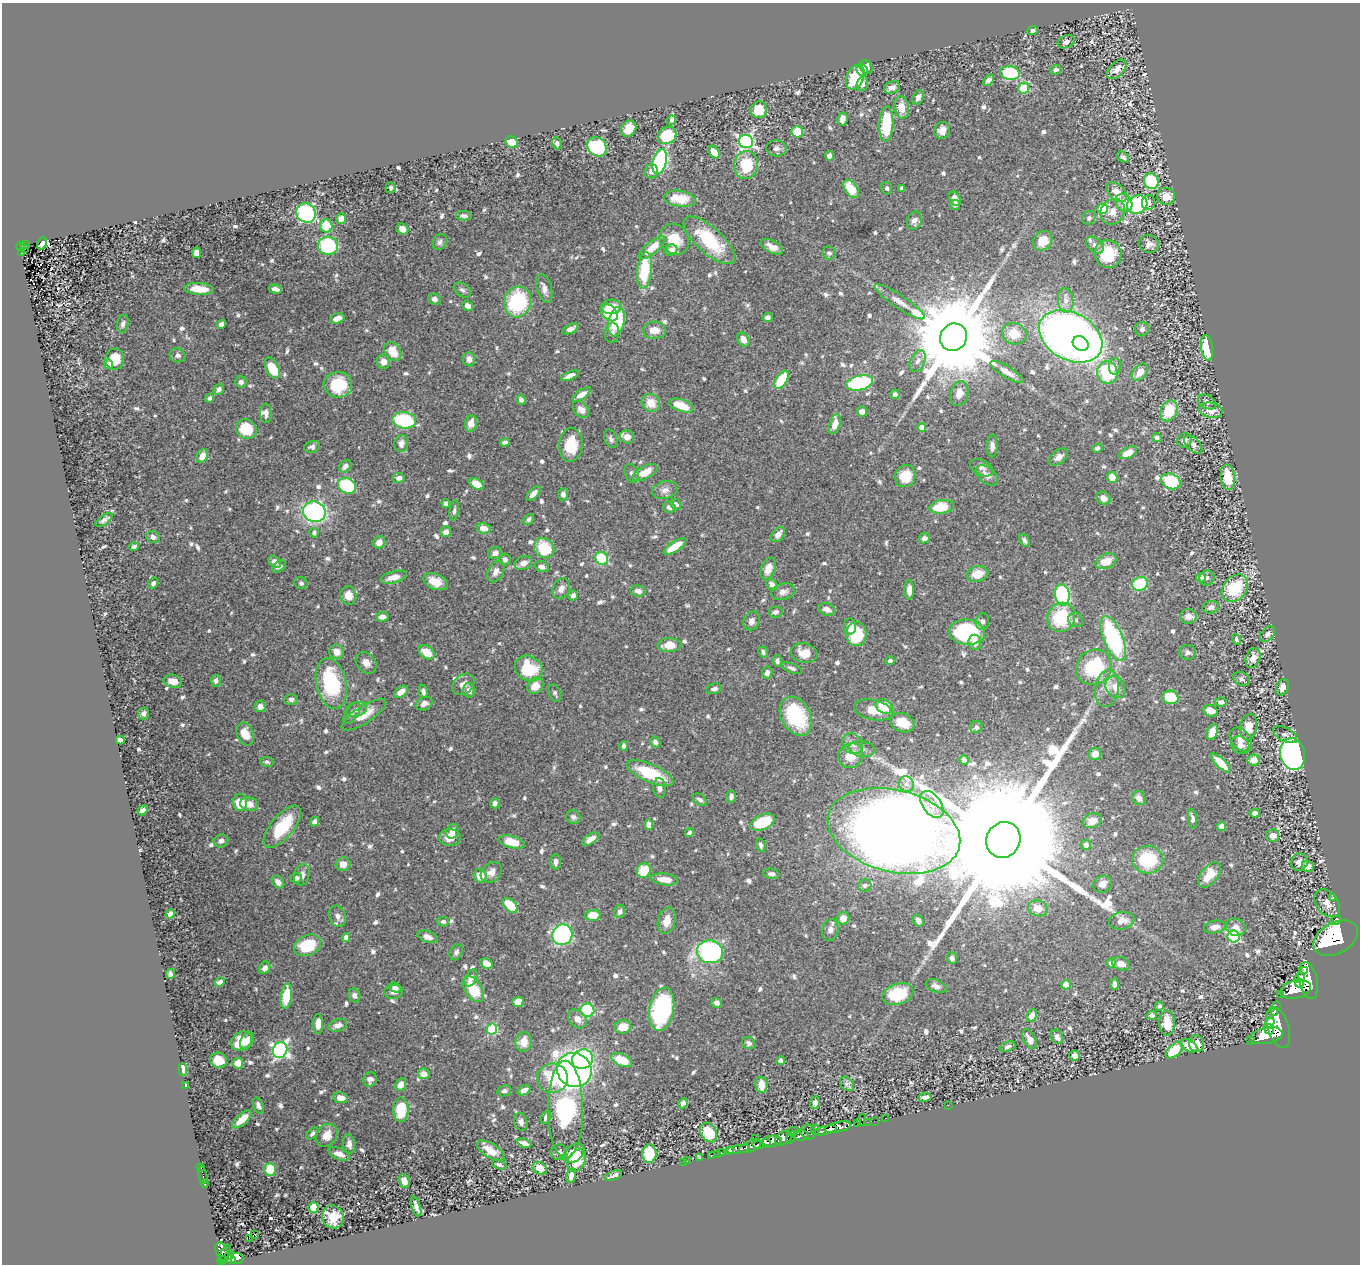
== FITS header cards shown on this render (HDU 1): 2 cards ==
NAXIS1  =                 1358
NAXIS2  =                 1262

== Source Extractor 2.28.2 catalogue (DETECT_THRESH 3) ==
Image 1358 x 1262 px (HDU 1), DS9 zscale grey, 1 PNG px = 1 image px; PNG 1362 x 1266 px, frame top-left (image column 1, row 1262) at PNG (2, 3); each listed source drawn as its Kron ellipse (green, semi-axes under 4 px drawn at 4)
Background 0.456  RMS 0.0099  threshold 0.0298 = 3 sigma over >= 5 px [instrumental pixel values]
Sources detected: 825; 1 with non-positive FLUX_AUTO (blend fragments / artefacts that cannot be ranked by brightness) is neither listed nor drawn; of the other 824, the 500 brightest by FLUX_AUTO listed and drawn (324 fainter detections omitted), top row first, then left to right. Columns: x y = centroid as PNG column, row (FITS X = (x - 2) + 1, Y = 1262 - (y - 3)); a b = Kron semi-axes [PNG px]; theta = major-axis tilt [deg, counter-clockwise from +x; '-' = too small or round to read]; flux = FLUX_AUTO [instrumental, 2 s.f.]
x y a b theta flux
1033 30 5 4 - 1.9
1066 42 9 6 24 2.7
866 67 7 6 - 7
1117 69 12 7 45 6.4
862 70 6 5 - 3.4
1056 70 5 4 - 2.2
1010 73 10 7 -7 52
855 77 13 8 67 29
988 80 6 4 51 3
862 84 7 5 71 3
892 88 8 6 18 4
1024 88 6 5 - 38
918 97 8 5 66 3.3
901 107 11 7 -80 8.5
759 110 8 8 - 17
842 119 6 5 - 4
672 120 4 4 - 2
886 124 18 7 88 39
628 129 9 7 49 12
942 130 8 7 - 5.9
797 132 6 5 - 24
667 135 9 8 - 34
746 141 7 6 - 170
512 142 6 5 - 20
557 143 6 4 -68 2.2
597 147 10 9 - 53
776 148 10 8 -2 2.7
714 152 7 5 -53 9.4
830 156 4 4 - 4
1123 157 7 5 -37 1.8
660 162 13 6 74 90
746 165 14 12 83 25
651 171 7 6 - 3.5
1151 181 8 7 - 48
391 188 5 5 - 1.9
887 188 6 5 - 1.8
902 188 4 4 - 1.9
851 189 10 6 -54 18
1117 192 12 7 -45 7.5
1166 196 9 8 - 7.9
680 199 16 8 -8 16
955 199 7 5 -62 4.2
1148 202 7 6 - 3.4
1124 203 9 7 -53 10
1137 204 10 8 25 75
955 205 5 5 - 2
1102 209 5 5 - 49
1113 212 13 12 - 6.6
306 213 10 9 - 110
464 216 8 5 -2 2.8
1089 218 7 6 - 1.9
341 219 5 5 - 7.3
914 221 9 7 68 3.5
326 226 6 6 - 18
402 229 6 5 - 5.1
674 239 16 14 -54 16
709 240 32 13 -42 39
1043 241 10 9 - 11
440 242 8 6 60 2.5
42 243 6 4 66 3.3
1149 244 10 9 - 4.2
25 245 4 2 - 19
1095 245 10 7 -43 3
21 246 4 3 - 57
328 246 10 9 - 45
772 247 12 6 -28 6.8
652 248 16 6 40 12
24 249 3 3 - 11
671 250 7 5 27 6.2
21 252 3 2 - 5.8
197 253 5 4 - 6.7
829 253 7 6 - 2.1
1108 254 14 13 - 24
645 270 18 7 84 36
544 288 15 7 -74 4.7
199 289 15 6 -4 16
275 289 7 4 -12 3.5
462 290 9 6 -35 2.5
435 299 6 5 - 2.7
1066 300 12 7 -83 4.7
518 302 15 13 74 56
899 302 30 6 -34 8.2
467 306 6 5 - 3.4
611 307 10 7 2 10
609 313 10 7 -41 29
768 317 5 4 - 2.7
337 318 7 5 16 6.3
616 322 15 8 78 37
123 324 9 5 78 2.6
221 324 5 4 - 3.7
570 329 8 4 25 3.2
1142 329 7 7 - 2.7
654 330 12 8 -1 7.4
612 333 10 7 86 2.9
1014 334 12 10 -21 14
1071 336 34 23 -28 590
954 337 14 13 - 17000
743 340 7 5 -58 5.6
1081 344 8 7 - 57
1207 348 13 6 -81 24
393 351 10 7 -53 12
177 355 8 7 - 2.8
115 359 11 9 84 17
469 359 7 6 - 4
918 361 12 7 67 3.8
383 362 7 6 - 4.4
108 364 4 4 - 7.6
1115 366 8 6 85 2.5
272 368 11 6 -62 20
1007 372 19 5 -31 5.1
1107 372 11 10 - 37
1140 372 10 6 51 8.4
570 376 9 4 24 5.4
781 380 10 5 55 28
241 382 6 5 - 2.2
859 383 14 7 13 71
338 385 14 13 - 35
219 389 6 5 - 2.8
959 393 13 9 76 7.2
895 394 5 4 - 2.2
581 395 10 4 35 5
210 398 5 4 - 1.9
521 400 5 5 - 2.3
1207 402 10 6 -29 2.4
651 403 9 8 - 9.6
681 405 13 6 -20 13
581 409 10 7 -49 4.5
1211 410 12 7 -11 7
862 411 5 5 - 4
1169 411 11 8 67 22
266 413 10 6 -86 3.1
404 420 12 8 -7 62
471 423 8 6 75 5.9
835 424 10 5 72 7.8
922 427 4 4 - 11
246 429 11 9 -33 26
627 437 7 6 - 4.7
1157 438 5 4 - 2.2
611 439 9 6 -69 2.2
1184 440 7 6 - 2.8
505 442 5 3 - 2
401 444 8 7 - 4.6
1193 444 11 6 -45 3.1
571 445 17 11 85 19
992 446 11 5 88 3.2
312 447 8 5 14 2.1
1097 448 5 4 - 1.8
1128 453 9 5 26 7.9
202 456 7 5 65 6.9
1058 457 11 6 37 3.9
345 466 7 5 44 2.7
982 468 12 7 -28 2.7
645 472 13 6 28 12
631 473 10 6 -71 2.1
987 475 13 8 -40 4.5
905 476 11 10 - 14
1112 477 5 5 - 7.5
1228 477 13 7 -84 20
399 478 6 5 - 3.6
1171 481 10 7 -20 50
477 484 7 5 -30 12
347 486 9 7 -27 63
665 490 13 8 14 4.4
533 493 9 4 48 4.3
563 494 6 5 - 2.9
1104 498 7 6 - 4.1
446 503 4 4 - 2
676 504 6 5 - 3.4
669 507 6 5 - 3.2
942 507 12 7 7 18
454 511 10 4 83 2.1
314 512 11 10 - 130
529 519 6 5 - 1.9
104 520 10 4 35 2.2
484 528 7 5 -9 7
446 532 6 5 - 3.8
314 533 5 4 - 2.1
778 535 8 5 49 4.7
153 537 7 5 -34 2.3
924 538 5 5 - 3.2
1025 541 7 4 -58 2.2
379 542 6 5 - 4.5
675 546 13 5 33 16
134 547 5 4 - 2
544 548 11 9 -45 28
495 553 7 6 - 3
505 559 6 5 - 2.5
602 559 7 6 - 44
1106 561 11 7 21 11
275 562 7 5 -48 3.1
523 563 9 6 23 4.4
279 566 8 5 36 2.6
542 567 7 5 -17 2.3
768 569 11 7 68 7.5
496 572 11 7 61 4.6
977 574 11 8 12 11
393 577 13 6 14 6.3
1201 578 5 4 - 14
1207 578 7 7 - 2.1
435 582 12 8 -21 11
153 583 6 4 58 2.2
301 583 6 6 - 2.1
772 584 6 5 - 2.8
1140 584 8 7 - 25
1235 588 15 11 50 36
561 589 11 8 66 4.1
909 590 9 4 -89 4.9
638 591 7 5 -9 3.4
783 592 12 8 14 4
573 595 5 4 - 2.5
1062 595 11 7 -80 95
348 596 9 8 - 7.7
1211 607 8 6 14 3.4
827 609 8 6 -18 4.4
776 612 7 5 6 2.3
1188 616 8 7 - 4
382 617 6 5 - 4.1
1061 617 15 13 58 34
1076 620 8 7 - 2.1
752 621 9 8 - 3.4
982 621 8 7 - 2.2
850 626 8 6 -89 7
967 632 18 12 -5 72
856 634 12 10 90 28
1268 634 9 6 48 3.3
1113 638 24 9 -68 89
1236 640 6 4 -73 1.8
975 642 7 6 - 4.8
670 645 12 7 1 12
337 652 7 7 - 6
427 652 9 6 -35 11
763 652 6 4 -64 1.9
1188 652 8 7 - 2.2
804 653 13 10 -13 9
1253 658 10 7 70 6.3
777 661 6 4 -87 2.3
890 661 5 4 - 1.8
366 663 12 9 -47 4.6
1094 667 18 17 - 42
529 668 14 12 -31 32
792 668 11 4 -22 2.1
767 673 6 5 - 2.4
1242 679 9 6 -28 2.7
173 681 9 6 -12 6.4
216 681 6 5 - 2.5
331 683 26 15 -78 56
463 684 12 9 42 5.3
535 686 9 7 51 9.7
1116 687 11 9 -53 7.6
1282 687 8 6 68 4.4
1107 688 19 11 81 8.8
714 689 8 5 11 2.2
423 691 7 4 -77 2
469 691 7 6 - 3.4
401 692 8 5 38 5.7
555 693 9 5 -67 1.7
1170 697 8 6 -14 20
291 699 6 5 - 1.8
1221 702 5 4 - 2.6
424 704 9 6 25 3.9
260 706 6 5 - 4.1
884 706 9 6 -26 22
356 709 11 7 14 3.4
873 710 19 10 -13 12
1210 711 7 5 -22 8.8
144 713 6 5 - 2.9
352 713 12 6 56 3.2
364 715 26 8 33 12
796 716 21 14 -61 42
902 723 13 9 -25 14
976 727 6 6 - 2.1
1248 727 13 8 80 11
1212 732 8 5 67 9.8
245 734 12 8 -70 11
1285 735 13 6 -27 2.2
120 740 4 4 - 8.1
1241 740 13 9 -49 5.9
655 742 6 5 - 3
852 744 11 9 -48 5.2
1240 745 10 8 -42 4.5
624 746 5 4 - 2
862 749 13 8 -9 4.1
1095 754 6 6 - 5.7
1293 754 16 12 -75 230
851 756 13 12 - 13
964 760 5 4 - 3.4
1254 760 6 5 - 6
267 762 6 5 - 1.8
1221 763 12 5 -45 14
650 773 25 9 -24 37
906 784 8 7 - 3.1
660 788 10 6 -85 3
731 797 6 5 - 2.9
1139 798 7 6 - 4.2
700 800 8 5 -35 2.4
240 802 8 7 - 14
495 803 5 4 - 3
249 804 9 6 -10 6.4
932 804 15 9 -54 7.4
143 810 5 4 - 3.3
1255 813 5 4 - 3.3
573 817 7 7 - 2.2
1192 819 10 4 -83 2.3
1092 821 9 7 20 8.3
314 822 5 4 - 2.6
763 822 13 7 25 31
649 825 5 4 - 4.6
1221 826 5 4 - 3.8
282 827 25 11 50 30
452 831 7 6 - 4.3
894 831 67 41 -14 3300
689 832 5 4 - 1.9
1272 836 6 6 - 5.2
450 838 10 8 1 8.6
591 839 9 4 33 4.7
1003 840 18 17 - 64000
221 841 7 6 - 2.7
512 842 13 6 -15 17
761 845 7 4 -74 2
1086 845 5 5 - 3.1
1148 860 15 14 - 38
556 862 7 5 89 2.8
1299 862 9 8 - 3.8
343 864 7 7 - 4.5
1308 866 6 5 - 5.3
644 871 7 7 - 18
491 872 11 9 40 5.3
772 874 8 5 -10 2.6
302 875 11 7 76 3.6
1209 875 14 8 52 13
480 876 7 6 - 9
296 878 5 5 - 3.1
665 879 13 6 -7 8.3
278 882 7 5 -47 3.9
1103 884 10 8 29 4.5
865 885 7 6 - 1.9
1333 898 2 2 - 6.4
1327 903 15 10 -51 5.8
510 905 9 5 -45 20
1038 908 10 8 -17 8.2
620 911 6 5 - 2.4
170 914 5 4 - 3.3
593 915 7 5 2 12
338 916 11 8 -70 3.7
843 918 6 6 - 6.7
918 920 6 5 - 2.4
443 921 6 5 - 1.9
667 921 13 8 75 7.2
1122 921 13 8 11 6.6
1336 921 5 3 - 3900
1215 927 11 6 9 4.7
1235 927 10 8 -25 5.7
830 930 11 8 77 4.3
562 935 10 10 - 150
1234 936 6 6 - 92
346 937 4 4 - 2.9
427 937 10 5 -19 4.7
1336 938 23 15 28 15000
307 945 14 10 24 23
456 952 8 6 64 2.4
710 952 13 11 -12 110
952 958 6 5 - 2.2
1111 963 4 4 - 6.3
486 964 6 5 - 7.1
1121 964 9 6 -21 5.4
265 968 6 5 - 4
1304 971 4 3 - 210
170 974 5 4 - 2.2
471 978 9 5 63 4.4
1299 978 6 3 40 330
1308 981 19 9 -77 2900
220 982 5 4 - 2.9
1299 983 4 4 - 480
1114 984 6 4 85 2.5
1066 985 4 4 - 16
936 986 11 6 -22 3.4
395 987 7 4 -18 2.2
473 989 14 8 -59 18
1296 989 16 9 13 2300
394 992 9 7 6 3.3
898 994 16 10 17 30
354 995 7 6 - 3
1281 995 3 3 - 55
286 996 13 5 82 24
518 1002 6 5 - 6.8
717 1003 5 4 - 3
1276 1005 2 2 - 10
1159 1006 4 4 - 1.8
662 1009 22 12 79 91
587 1010 7 6 - 42
1274 1013 3 2 - 110
1152 1015 5 4 - 2.5
1032 1016 6 5 - 4.2
577 1019 11 8 -43 5.1
1167 1023 12 8 -89 13
1270 1023 6 4 57 460
318 1024 10 5 90 6.9
338 1025 9 6 17 4.7
623 1027 8 6 8 9.7
1278 1027 21 10 -73 2900
492 1029 5 5 - 56
1269 1029 5 4 - 550
1266 1036 16 8 11 2300
1057 1037 7 5 -56 3.5
1030 1039 11 6 -61 5.6
241 1041 11 9 35 18
247 1041 9 6 61 6.8
1250 1041 3 3 - 55
524 1042 10 8 79 8.9
749 1043 7 6 - 2.4
1196 1044 8 7 - 5.9
1189 1046 9 6 -29 8.2
1007 1047 8 4 20 1.7
280 1050 8 7 - 200
1174 1050 10 5 42 25
1075 1056 5 5 - 4
582 1059 11 9 28 68
219 1060 8 7 - 13
622 1060 11 6 -24 18
781 1061 4 4 - 6.3
238 1063 5 5 - 10
183 1069 6 4 -85 7
574 1070 18 16 -40 450
424 1074 6 5 - 6.8
552 1078 15 15 - 37
370 1079 7 6 - 3.2
401 1084 7 5 65 5.5
847 1084 8 6 -46 2.2
186 1085 4 3 - 1.8
761 1085 8 6 -84 10
524 1090 7 4 26 3.9
504 1091 7 5 12 2
925 1097 7 3 9 2.5
341 1098 8 5 -8 5.7
683 1103 5 4 - 2.3
815 1103 6 5 - 3.3
948 1105 2 2 - 13
258 1106 8 5 -66 2.6
401 1110 12 7 -89 26
565 1110 49 17 -90 120
546 1117 7 4 64 2.9
885 1118 2 2 - 5.5
242 1119 12 5 42 10
862 1120 6 3 76 57
874 1121 2 2 - 6.8
521 1122 9 6 -74 3.1
867 1122 2 2 - 10
857 1124 3 2 - 19
838 1127 14 5 12 870
815 1130 5 3 - 150
825 1130 11 4 13 820
793 1131 6 3 10 96
709 1132 10 8 -58 24
808 1132 8 7 - 300
313 1133 7 4 42 2
326 1135 12 10 54 9
801 1135 8 5 2 520
791 1137 6 3 59 150
783 1138 9 6 34 550
755 1139 2 2 - 9.2
772 1141 10 5 3 850
767 1142 5 3 - 350
524 1143 7 4 -20 5.9
349 1144 9 6 -85 4.2
758 1145 5 3 - 210
750 1146 12 5 22 640
738 1149 11 3 9 140
730 1150 3 3 - 99
491 1151 16 7 -33 11
559 1152 8 8 - 2.1
574 1153 12 8 40 13
649 1153 9 7 89 30
721 1153 3 3 - 27
339 1154 11 5 -22 5.6
717 1154 2 2 - 6
711 1156 3 2 - 12
700 1158 3 2 - 5.1
577 1161 12 8 60 16
687 1161 2 2 - 2.8
683 1162 2 2 - 7.8
499 1165 7 4 -15 2.1
201 1168 3 2 - 10
540 1168 7 6 - 7.9
270 1169 6 6 - 14
203 1175 8 3 -79 32
571 1176 7 4 79 5.2
613 1176 9 3 21 2.2
404 1181 7 5 -73 5.6
205 1184 4 3 - 130
313 1207 5 5 - 17
416 1207 10 4 -72 3
333 1217 12 10 -64 11
255 1234 3 2 - 2.6
249 1238 2 2 - 430
222 1252 9 6 -67 260
225 1254 10 4 65 200
229 1255 4 3 - 57
237 1258 6 5 - 150
231 1259 4 3 - 120
222 1260 4 4 - 230
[324 fainter detections neither listed nor drawn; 1 non-positive-flux detection neither listed nor drawn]